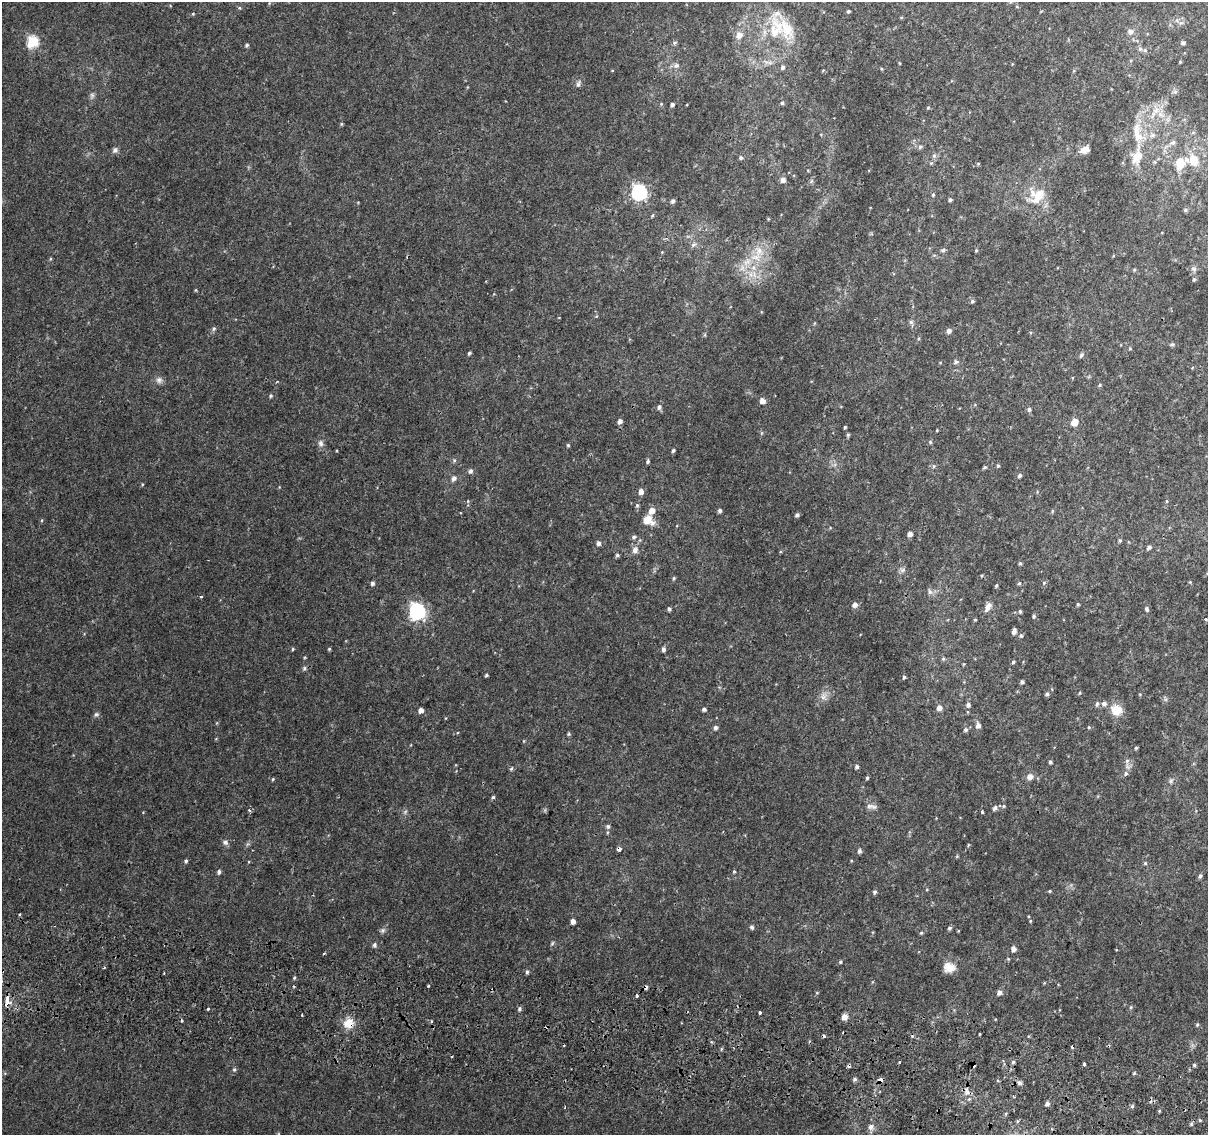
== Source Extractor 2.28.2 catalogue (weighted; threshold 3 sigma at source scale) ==
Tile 6 of 4 x 4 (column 2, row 2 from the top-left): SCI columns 1212-2417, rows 2529-3661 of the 4843 x 5116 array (HDU 1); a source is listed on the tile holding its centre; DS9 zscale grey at full resolution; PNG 1210 x 1137 px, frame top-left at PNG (2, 2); no overlay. Shown black and unused: <1% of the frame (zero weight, under 2 of 3 exposures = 2% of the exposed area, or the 3 px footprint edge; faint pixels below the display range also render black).
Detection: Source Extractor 2.28.2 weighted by HDU 2 'WHT'; one run over the whole footprint, this tile lists its part. Background 0.0111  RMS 0.0038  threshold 0.017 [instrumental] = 3 sigma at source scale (4.5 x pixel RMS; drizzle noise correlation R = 1.50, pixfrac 1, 0.0396/0.0396 arcsec/px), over >= 5 px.
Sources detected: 249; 7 cosmic-ray / hot-pixel residue — not listed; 9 inside a brighter listed object's ellipse — not listed separately; the other 233 listed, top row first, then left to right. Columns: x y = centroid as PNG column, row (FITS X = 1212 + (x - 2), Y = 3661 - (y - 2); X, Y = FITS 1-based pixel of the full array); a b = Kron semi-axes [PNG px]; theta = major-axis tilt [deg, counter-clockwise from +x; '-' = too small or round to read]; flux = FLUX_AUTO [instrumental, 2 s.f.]
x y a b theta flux
239 8 5 3 - 0.41
848 11 3 3 - 0.66
193 14 4 3 - 0.32
901 17 5 3 - 0.34
1177 20 6 4 72 0.62
776 29 37 20 82 17
1130 32 8 7 - 1.5
739 35 8 7 - 2.8
33 42 6 5 - 36
674 43 6 4 3 0.64
1183 43 5 4 - 0.85
247 45 5 4 - 0.61
1140 49 6 6 - 0.82
1180 62 3 3 - 0.32
899 63 4 3 - 0.29
676 65 7 7 - 1.2
783 67 6 5 - 0.94
578 84 10 5 70 1
1175 92 7 4 -18 0.67
92 95 8 6 -88 0.95
782 103 5 4 - 0.59
661 104 5 4 - 0.37
672 105 4 4 - 1.1
928 108 5 4 - 0.37
1156 110 12 9 44 3.4
341 124 5 3 - 0.38
1193 132 6 4 19 0.48
1152 135 8 7 - 1.4
1173 142 10 6 17 1.3
920 147 6 5 - 0.68
115 150 7 7 - 1.1
1085 150 11 8 24 2.8
934 155 6 6 - 0.82
1137 156 30 16 75 9.4
741 158 5 5 - 0.64
1193 160 18 13 -70 6.6
1180 162 16 14 -43 5.9
931 163 5 4 - 0.51
978 164 4 4 - 0.39
783 180 6 5 - 1.6
811 181 7 5 60 0.7
639 192 7 6 - 85
933 195 5 4 - 0.53
1038 197 29 15 47 8.2
950 200 4 3 - 0.76
673 201 5 4 - 0.98
1185 210 6 4 -23 0.59
652 216 6 3 58 0.43
666 238 5 3 - 0.44
693 245 8 7 - 1.2
943 250 6 5 - 0.63
976 250 4 4 - 0.4
759 251 19 13 -80 6.8
662 252 4 4 - 0.29
747 262 15 9 48 4.9
1194 269 9 5 -18 0.94
1134 270 5 4 - 0.44
1194 279 5 4 - 0.54
196 290 5 3 - 0.31
972 301 5 5 - 0.73
911 322 6 6 - 0.81
214 329 6 5 - 0.73
949 331 5 5 - 1.7
1172 344 6 5 - 0.63
1130 349 5 3 - 0.38
469 353 4 3 - 0.62
1081 355 7 5 61 0.71
956 362 7 6 - 0.97
159 380 9 9 - 1.6
1100 385 5 4 - 0.5
271 396 5 4 - 0.54
762 401 5 5 - 2.5
659 407 6 5 - 0.98
1029 409 5 5 - 0.91
620 421 5 4 - 1.5
1074 422 5 5 - 6.3
845 427 3 3 - 0.5
937 430 4 3 - 0.3
848 435 6 5 - 0.51
930 442 5 4 - 0.49
321 443 10 7 -74 1.4
568 445 4 4 - 0.48
673 450 4 4 - 0.61
454 460 5 5 - 0.59
648 461 5 4 - 0.65
934 466 5 5 - 0.61
998 466 5 4 - 0.47
985 467 5 4 - 0.48
470 471 6 5 - 1
1019 475 5 4 - 0.81
454 478 6 6 - 1.4
142 484 4 3 - 0.3
641 492 6 5 - 2.1
468 501 5 3 - 0.37
1167 501 5 3 - 0.37
637 505 6 5 - 0.63
720 510 4 4 - 0.87
652 511 6 5 - 3.5
1052 511 6 3 72 0.41
797 515 4 4 - 0.95
42 520 5 3 - 0.35
647 520 10 7 53 4.2
910 534 5 4 - 2.1
634 537 6 5 - 0.85
1120 540 4 3 - 0.76
599 543 5 5 - 1.3
1149 547 5 4 - 1
635 550 9 7 66 1.8
617 555 4 4 - 0.68
1020 563 4 4 - 0.55
902 570 9 6 16 1
673 578 5 4 - 0.51
1190 582 4 4 - 0.3
372 583 5 4 - 1
1019 583 5 4 - 0.45
1044 583 6 5 - 0.57
996 585 5 3 - 0.45
930 592 7 6 - 1.1
201 596 3 3 - 0.56
1078 604 4 4 - 0.45
855 605 6 6 - 1.8
988 607 13 7 62 2.2
669 609 4 4 - 0.78
1147 609 7 5 -70 0.73
417 611 7 7 - 100
1020 611 5 4 - 0.56
1034 616 5 4 - 0.63
1206 619 3 3 - 0.73
975 620 4 3 - 0.38
1014 631 6 4 83 1.5
1021 635 6 4 -68 0.54
293 649 4 4 - 0.42
329 649 4 4 - 0.43
663 649 5 4 - 1.1
943 659 5 5 - 0.55
1013 662 4 4 - 0.57
963 664 5 3 - 0.34
304 668 6 5 - 0.66
486 675 4 3 - 0.52
904 677 4 4 - 0.54
1022 682 4 3 - 0.86
1080 693 5 3 - 0.35
1047 694 5 4 - 0.84
824 697 11 8 23 2.1
1097 704 7 5 81 0.79
968 705 6 5 - 1.1
939 708 5 5 - 2.1
704 709 4 4 - 1.1
421 710 4 4 - 2.1
1116 710 15 14 - 5.2
96 714 7 5 2 0.77
978 726 8 6 84 1.5
1089 727 5 4 - 0.42
716 728 5 5 - 0.9
965 730 5 5 - 0.82
569 734 5 5 - 0.46
1136 748 4 4 - 0.5
1127 761 6 6 - 0.87
1050 762 4 3 - 0.63
857 767 4 4 - 0.87
511 769 5 4 - 0.55
1126 774 3 3 - 1.2
1030 777 9 8 - 2
867 778 4 4 - 0.49
273 779 4 4 - 0.39
1171 781 7 5 69 0.82
493 797 4 4 - 0.51
869 806 10 7 -1 1.7
1004 806 5 5 - 0.47
995 808 8 5 45 1
249 810 4 3 - 0.45
405 812 7 4 56 0.69
982 812 3 3 - 0.82
608 826 5 5 - 0.91
225 842 8 7 - 1.2
619 849 4 4 - 1.4
859 851 5 4 - 0.88
186 861 4 4 - 0.6
1145 863 5 4 - 0.5
219 872 5 4 - 0.94
734 872 5 4 - 0.42
1200 876 5 4 - 0.85
1050 891 4 4 - 0.4
874 892 5 4 - 0.8
573 921 4 4 - 2.1
1030 921 4 4 - 0.36
752 927 5 4 - 0.77
949 928 5 4 - 0.74
383 930 7 7 - 0.92
921 933 5 4 - 0.48
552 943 6 4 59 0.5
374 945 7 5 87 0.82
1014 949 5 5 - 1.6
324 953 3 2 - 0.5
1008 959 5 4 - 0.39
840 962 5 4 - 0.54
104 967 3 3 - 0.38
949 967 14 12 -11 4
527 972 5 4 - 0.69
294 978 4 3 - 0.41
428 986 3 3 - 0.77
999 992 6 5 - 1.4
817 993 5 3 - 0.31
637 996 3 3 - 2.2
7 1001 9 3 82 11
1131 1007 5 4 - 0.44
208 1008 3 2 - 0.69
519 1009 6 5 - 0.81
759 1013 3 3 - 1.3
302 1015 3 2 - 0.47
844 1017 7 7 - 1.7
431 1021 4 3 - 0.54
348 1023 15 13 41 4.9
1197 1024 5 4 - 0.47
980 1034 3 2 - 0.31
824 1036 3 3 - 1.2
899 1062 3 2 - 0.86
1013 1062 5 4 - 0.7
1084 1064 3 3 - 1.7
973 1065 4 3 - 2.4
1194 1065 4 4 - 0.54
234 1070 6 5 - 0.67
1134 1073 5 3 - 0.4
855 1079 5 4 - 0.83
880 1080 4 4 - 2.7
1019 1083 7 5 -29 1.1
967 1092 10 8 -80 2.4
1047 1104 5 4 - 1.3
1132 1106 5 4 - 0.56
565 1107 3 2 - 0.25
1159 1111 5 4 - 0.39
1191 1124 5 4 - 0.53
871 1127 7 7 - 1.5
Overlapping masked pixels (flux is a lower limit): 6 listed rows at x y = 619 849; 7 1001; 348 1023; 973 1065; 880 1080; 967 1092